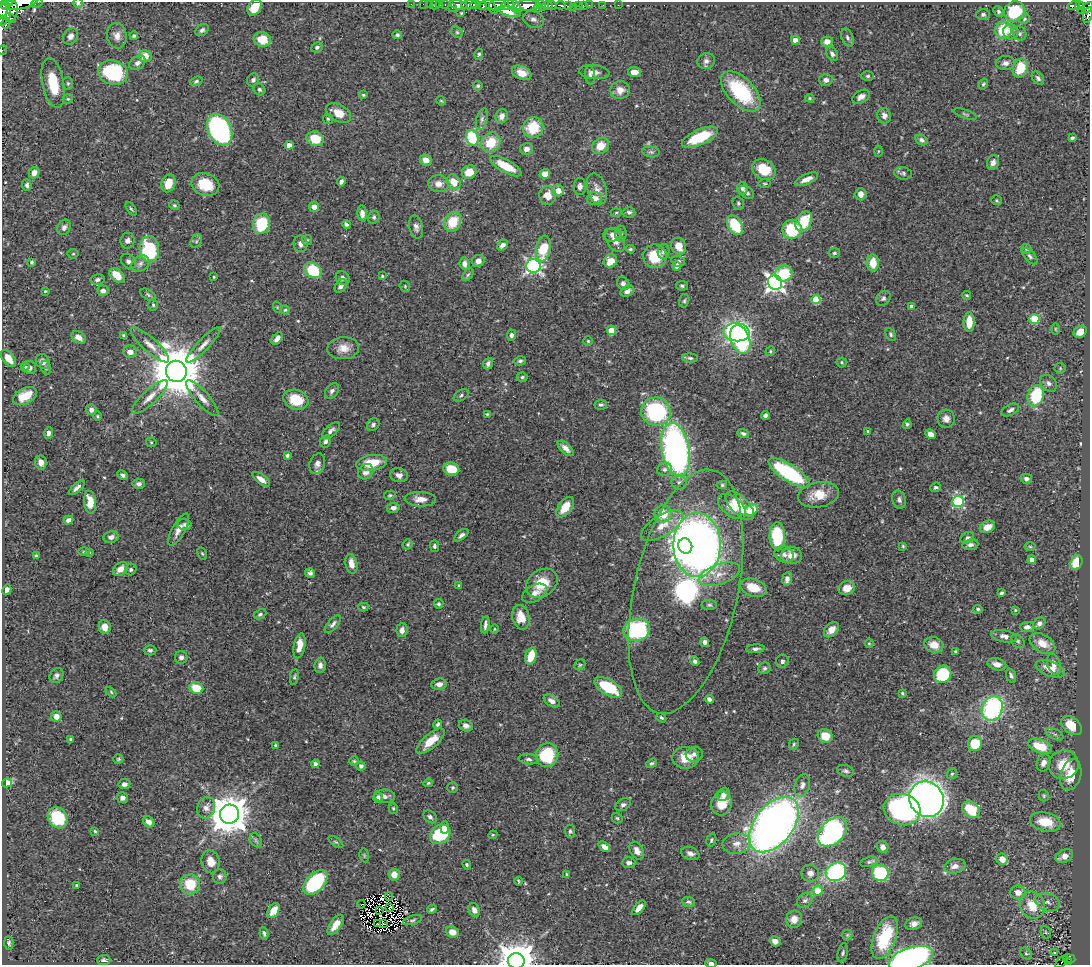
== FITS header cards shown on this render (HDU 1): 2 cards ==
NAXIS1  =                 1088
NAXIS2  =                  963

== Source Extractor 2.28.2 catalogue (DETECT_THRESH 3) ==
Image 1088 x 963 px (HDU 1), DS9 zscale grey, 1 PNG px = 1 image px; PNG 1092 x 967 px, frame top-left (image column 1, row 963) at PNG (2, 2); each listed source drawn as its Kron ellipse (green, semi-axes under 4 px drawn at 4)
Background 0.436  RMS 0.018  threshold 0.0534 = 3 sigma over >= 5 px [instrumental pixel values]
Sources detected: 540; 3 with non-positive FLUX_AUTO (blend fragments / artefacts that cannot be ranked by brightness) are neither listed nor drawn; of the other 537, the 500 brightest by FLUX_AUTO listed and drawn (37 fainter detections omitted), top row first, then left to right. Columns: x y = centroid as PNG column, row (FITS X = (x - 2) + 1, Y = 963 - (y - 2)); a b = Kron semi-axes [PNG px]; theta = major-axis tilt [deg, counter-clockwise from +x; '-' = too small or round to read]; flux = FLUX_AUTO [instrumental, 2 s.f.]
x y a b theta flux
9 2 4 2 - 130
37 3 6 2 27 22
78 3 5 5 - 1.5
19 4 18 5 11 940
411 4 3 2 - 2.1
423 4 2 2 - 4.4
429 4 2 2 - 4.3
440 4 3 2 - 8.4
445 4 3 2 - 17
5 5 5 3 - 140
435 5 5 2 - 12
458 5 9 4 -9 510
469 5 8 4 2 190
475 5 5 3 - 290
497 5 8 6 6 260
508 5 6 4 23 120
527 5 13 5 2 1200
541 5 6 4 -57 430
547 5 5 4 - 220
552 5 4 3 - 120
561 5 5 3 - 130
569 5 4 3 - 120
579 5 3 3 - 33
583 5 2 2 - 3.9
589 5 2 2 - 6.6
603 5 2 2 - 5.5
618 5 2 2 - 4.5
483 6 4 2 - 3.3
491 6 9 4 -53 160
515 6 8 4 -47 260
1074 6 6 4 16 120
1080 6 4 4 - 87
254 7 9 6 53 23
574 7 2 2 - 4.4
1087 7 6 4 40 130
452 8 2 2 - 33
537 9 3 2 - 57
1082 10 3 2 - 12
999 11 6 4 -48 2.5
1015 11 11 10 - 60
4 12 9 6 -72 510
12 12 10 5 73 420
510 12 11 4 -15 23
461 13 4 4 - 1.5
983 14 6 5 - 2.9
1088 15 8 4 76 84
10 18 6 2 -33 170
533 19 11 8 -22 6.3
1024 19 6 4 30 1.8
2 21 5 2 - 86
6 23 5 3 - 88
202 30 7 5 38 3.3
1003 30 8 8 - 39
457 32 6 5 - 2.1
1011 32 8 7 - 7.5
1020 34 7 6 - 3.3
397 35 5 4 - 2.8
70 36 9 7 53 6.1
117 36 13 10 -81 9.3
134 36 4 4 - 2.1
847 38 9 5 -66 3.9
262 39 8 7 - 23
795 40 4 4 - 15
827 42 5 5 - 9.2
317 47 6 5 - 2.6
3 50 5 4 - 2.2
479 54 6 4 80 2.1
832 54 7 5 -63 3.1
145 56 6 6 - 13
706 61 9 8 - 5.2
137 63 9 6 37 4.9
1005 63 9 7 4 5.1
1020 68 10 7 71 32
594 72 15 7 -6 7.1
634 72 6 5 - 10
113 73 15 12 -18 84
522 73 10 6 -23 11
590 75 9 5 -85 3.5
868 76 6 5 - 2.3
1038 78 7 5 -50 3.4
253 80 7 5 58 3.6
826 80 6 6 - 5.3
196 81 6 4 17 2
53 83 25 11 -79 54
68 83 6 5 - 2.2
983 84 6 4 59 1.8
478 86 5 4 - 2
259 90 6 5 - 2.7
620 90 9 9 - 11
741 91 25 13 -46 96
363 95 3 2 - 1.4
861 97 9 6 30 6.7
810 98 5 4 - 1.5
68 99 5 4 - 1.6
441 101 5 4 - 1.4
338 113 13 8 -27 18
965 114 12 3 -19 1.8
502 116 7 6 - 6.2
884 116 8 6 -68 6.3
328 119 5 5 - 1.6
482 119 11 5 74 4.3
533 128 10 10 - 40
220 129 16 11 -63 290
700 137 19 7 24 45
472 138 8 6 -75 58
1072 138 4 3 - 2.5
315 139 9 7 -20 28
922 140 6 5 - 3.3
491 142 10 9 - 31
289 145 4 4 - 13
600 146 9 7 38 17
526 149 6 5 - 6.2
878 151 5 3 - 1.2
651 152 8 5 -8 2.8
426 160 6 5 - 10
993 162 7 5 72 6.1
506 166 17 6 -29 26
764 169 12 9 -31 31
469 172 7 6 - 19
34 173 6 5 - 8.5
903 173 9 6 -9 3
545 174 5 5 - 13
806 179 12 5 23 8.8
341 182 5 4 - 3.3
454 182 8 6 -53 19
168 183 9 6 72 17
205 184 14 11 -20 32
439 184 10 8 -2 9.6
765 184 6 3 -1 1.4
27 185 6 5 - 2.7
580 186 9 6 89 4.8
742 188 6 5 - 3.8
597 189 16 9 -73 9.3
558 191 5 5 - 11
747 192 8 5 -36 5
861 194 6 5 - 8
548 195 9 8 - 13
594 198 8 6 3 12
996 200 5 5 - 1.8
738 203 7 5 -67 2.3
174 205 5 4 - 2
314 207 5 5 - 8.2
131 209 8 4 -56 2
629 212 6 5 - 3.1
362 213 8 5 -85 6.4
616 213 5 3 - 1.3
374 217 6 5 - 2.4
804 221 11 7 61 39
453 222 10 8 60 35
261 224 10 8 74 55
346 224 4 3 - 3.1
735 225 10 7 -58 47
64 227 8 6 63 4.6
416 227 12 7 -77 5.2
792 229 10 9 - 62
621 234 8 6 -89 3
613 235 9 6 5 5.8
307 240 5 5 - 1.7
615 240 13 8 -57 11
128 241 8 7 - 4.8
196 241 7 5 60 2.6
301 244 8 7 - 6.8
502 245 6 4 45 4.5
679 246 8 7 - 17
149 249 13 9 -87 94
543 249 13 7 81 36
630 249 4 3 - 1.8
1026 249 5 5 - 1.8
663 251 7 6 - 3.7
834 253 6 5 - 2
73 254 5 5 - 1.5
655 256 12 11 - 38
1030 256 10 5 -48 3
128 261 8 6 -44 4.1
478 261 6 6 - 6.8
610 261 7 6 - 17
678 261 7 5 -13 3.5
32 262 3 3 - 1.6
873 263 8 6 89 18
140 264 10 7 34 4.8
464 264 6 5 - 5.8
533 266 7 7 - 320
677 266 4 4 - 11
313 270 9 7 -36 58
784 273 9 8 - 50
117 275 9 5 -42 21
468 275 7 4 53 2.4
382 276 3 3 - 1.2
214 277 3 2 - 1.2
343 278 7 6 - 4.3
98 279 7 5 11 3.3
775 282 7 6 - 520
623 283 7 6 - 4.2
341 286 7 5 56 4.9
405 286 6 5 - 1.7
682 286 6 5 - 2
45 291 4 3 - 1.2
103 291 6 5 - 5.1
627 291 7 5 33 5
148 295 8 5 -32 2.3
966 295 5 4 - 1.6
883 298 8 6 48 3.2
816 300 4 4 - 46
684 301 7 5 74 2.2
153 305 6 5 - 1.8
912 306 4 4 - 3.7
277 307 6 3 -72 1.2
285 310 4 4 - 1.4
1034 319 5 5 - 73
969 322 10 5 89 20
1055 329 6 4 -89 1.4
611 330 5 4 - 20
736 332 13 9 -5 360
1080 332 7 5 35 14
891 334 7 4 -62 2.2
511 335 5 4 - 3.3
124 336 4 3 - 2.2
79 337 8 5 -30 7.8
277 338 7 4 53 6.1
740 339 15 9 -70 80
588 341 5 5 - 1.6
150 345 25 7 -42 12
203 345 24 5 47 9.1
343 348 16 11 4 13
770 351 5 4 - 1.5
130 352 7 6 - 7.9
8 358 10 6 -52 15
690 358 8 4 -2 2.9
520 361 6 4 16 2.4
43 362 8 6 -56 6
842 362 5 5 - 2
488 364 6 4 68 3.8
25 367 4 4 - 1.5
30 367 6 6 - 3.9
46 368 7 5 -76 2.4
1060 368 5 5 - 1.7
176 371 11 10 - 7700
522 377 5 4 - 2
1048 383 9 7 -44 5
332 391 8 6 52 3.7
461 395 8 5 33 2.5
25 396 13 7 28 25
1036 396 11 8 70 66
150 397 23 7 43 12
202 398 23 7 -48 11
296 400 13 10 -21 32
601 405 6 5 - 2.4
91 410 5 5 - 5.9
1010 410 9 5 28 4.4
656 411 15 14 - 150
487 414 4 4 - 1.2
765 415 4 4 - 2.9
97 416 4 4 - 1.4
946 419 9 8 - 7.1
373 424 7 5 38 3.2
907 424 5 4 - 2.1
331 431 11 5 43 4.5
868 431 3 3 - 1.8
49 433 5 4 - 4.7
743 433 6 4 -22 2.7
930 434 5 4 - 8.6
325 441 6 5 - 3.5
151 442 5 5 - 1.5
566 448 10 5 -44 6.6
676 450 27 14 -80 410
287 455 4 3 - 2.5
41 462 7 5 -83 6.8
372 463 15 8 10 31
317 464 10 7 71 6
451 469 8 6 -10 24
665 469 7 6 - 3.8
366 472 8 7 - 8.6
789 473 24 8 -32 130
123 475 5 4 - 2.9
399 475 9 7 -11 5.4
261 479 10 4 -37 8.3
1026 479 6 5 - 4.2
679 483 8 7 - 4.2
139 484 6 5 - 3.9
722 485 5 4 - 1.8
936 487 5 4 - 2.3
77 488 10 4 41 4.4
390 495 6 4 14 1.6
818 495 21 12 10 24
420 499 16 7 -2 10
899 500 9 6 -72 4.6
90 502 11 6 -84 16
958 502 5 5 - 130
740 506 18 9 -45 37
565 507 12 6 53 20
732 507 16 9 -38 15
393 508 6 5 - 5.6
751 510 7 5 33 33
663 514 8 8 - 24
68 520 5 4 - 6.1
185 525 7 5 -12 3.6
662 526 24 10 32 20
987 527 8 5 26 14
179 530 18 6 62 9.6
461 535 8 4 38 3.8
777 536 14 7 -89 71
111 537 8 6 16 5.5
967 538 7 5 31 3
408 544 5 4 - 1.7
697 545 32 23 -90 780
970 545 8 5 8 4
434 546 6 4 -89 2.4
685 546 8 7 - 1400
903 546 4 3 - 1.3
1030 547 5 3 - 1.2
84 552 6 3 0 1.3
89 552 4 3 - 1.2
202 553 6 4 -62 1.7
784 554 10 8 -24 5.6
36 556 4 3 - 2.8
792 556 10 8 -6 12
1032 560 4 4 - 11
1077 562 7 5 66 27
351 564 10 6 -78 11
120 569 8 6 38 10
131 570 6 5 - 2.7
310 573 5 5 - 3
719 574 21 10 19 16
787 579 7 5 81 4.6
542 583 17 13 35 27
459 586 4 3 - 1.4
753 588 13 8 -18 23
847 588 8 7 - 13
7 590 5 4 - 6.4
686 592 124 52 77 390
535 593 13 8 28 9.4
1001 593 4 3 - 2.1
439 604 5 4 - 2.3
709 605 8 5 0 2.4
363 607 5 4 - 1.8
978 609 5 4 - 2
1015 610 4 4 - 1.2
260 614 7 4 26 2.6
521 617 12 8 -76 17
1039 623 6 5 - 5.2
333 624 11 5 48 4.1
485 625 8 3 82 3.8
105 627 7 6 - 11
1027 627 7 5 1 5.4
494 629 5 3 - 1.2
402 630 7 5 85 5.7
637 630 14 11 16 150
831 630 9 6 45 8.9
1004 636 13 6 -11 5.9
1018 641 8 6 -44 2.6
705 642 5 4 - 3.7
869 643 4 4 - 1.3
1042 643 14 9 -31 14
934 645 10 7 -19 14
299 646 13 5 79 15
756 649 9 4 5 4
150 650 6 5 - 3
955 652 4 3 - 1.7
531 656 9 5 73 26
181 657 6 6 - 4.7
695 661 5 4 - 3.6
782 661 7 6 - 2.9
997 664 10 6 -15 7.3
1054 664 11 6 -71 7.1
320 665 7 5 86 4.4
580 665 6 5 - 1.9
764 668 6 5 - 2.7
1050 669 15 7 -22 15
943 674 9 8 - 69
56 676 8 6 52 4
1011 676 7 4 -68 3.5
294 677 8 4 82 2.1
439 684 8 5 8 7.5
608 687 15 7 -31 58
196 688 7 5 -22 34
111 692 6 4 -46 1.5
902 693 3 3 - 1.5
709 699 4 4 - 4.1
552 701 9 5 -31 6.4
992 708 12 10 67 160
56 716 5 5 - 8.4
661 718 5 3 - 2
438 724 5 3 - 2.4
466 726 7 5 -17 5.4
1072 726 12 7 -38 31
1055 734 9 5 -25 3.5
825 736 8 6 -25 22
71 739 4 4 - 2.1
431 741 17 7 40 21
794 744 6 4 65 1.9
975 744 7 7 - 31
275 745 4 4 - 1.5
1040 746 12 6 -19 38
694 754 8 7 - 4.6
547 755 12 11 - 61
685 758 13 11 -2 21
118 759 5 5 - 1.8
528 759 10 5 -5 3.5
354 761 5 5 - 1.8
651 763 6 4 34 2
1043 763 9 6 68 7
315 764 4 4 - 3.3
1064 765 15 14 - 31
361 766 4 4 - 4.8
846 771 8 5 -17 3
952 774 6 4 45 1.9
1071 775 16 10 73 30
7 783 5 4 - 22
428 783 5 4 - 1.7
124 784 6 5 - 5
802 785 12 7 73 5.8
453 788 5 5 - 1.9
724 795 7 5 54 6.5
385 796 10 6 -5 5.7
1044 796 6 5 - 1.8
122 798 5 5 - 4.5
378 798 5 4 - 4.6
926 799 18 16 -54 790
722 803 12 10 77 25
623 805 8 5 30 3.9
206 808 11 8 70 8.1
393 808 6 4 -75 1.8
902 810 19 15 -19 230
971 810 10 7 -38 38
229 814 9 9 - 3400
430 817 7 5 -43 3.4
58 818 11 9 -53 57
617 818 5 5 - 1.9
149 822 6 5 - 7.8
1045 822 16 9 -13 32
774 825 32 19 52 880
444 827 6 4 87 6
95 831 4 3 - 1.4
570 831 6 5 - 2.5
833 832 17 11 46 220
440 834 11 9 39 73
493 835 4 4 - 1.5
256 840 7 5 -60 2.6
711 840 6 5 - 2.2
336 842 8 4 -35 2
737 844 14 10 8 12
604 847 6 4 -42 6.9
883 847 6 5 - 6.1
637 851 9 6 -62 7.9
690 853 9 6 -17 5.3
364 855 7 5 -80 1.7
1064 856 9 6 25 11
1002 859 6 5 - 11
211 862 11 9 -78 13
869 862 9 5 14 3
629 863 7 5 1 3.9
467 865 5 4 - 1.7
955 866 11 7 13 6.9
836 872 10 8 27 190
810 873 9 8 - 6.2
880 873 8 8 - 75
566 874 3 2 - 1.3
394 875 6 5 - 13
220 876 7 7 - 3.4
518 881 4 2 - 1.4
315 882 15 9 46 120
190 884 10 10 - 34
76 885 3 2 - 1.3
817 891 5 5 - 26
1018 892 8 7 - 11
389 896 4 2 - 5.3
805 900 8 6 37 4
688 902 6 5 - 2.8
1048 902 12 8 -19 7.8
361 904 4 2 - 1.3
1032 905 14 12 -59 29
389 908 3 2 - 1.3
639 908 9 4 50 9
432 909 4 3 - 2.2
379 910 3 2 - 1.3
474 910 7 5 -66 6.1
274 911 8 5 59 13
794 919 9 8 - 11
412 920 10 4 16 2.4
378 924 3 2 - 1.8
383 924 3 2 - 1.2
914 924 8 6 20 6
336 925 12 5 54 12
452 932 6 5 - 9.9
1046 932 6 5 - 2.2
264 933 6 3 -79 2.4
847 935 5 5 - 1.7
885 937 22 11 69 69
775 941 6 5 - 6.8
9 943 7 4 -88 2.7
843 953 10 5 76 2.8
1054 953 3 3 - 2.1
1026 954 7 5 -47 2.2
911 959 23 11 18 540
1069 959 6 3 -8 17
104 960 7 5 3 2.9
516 961 8 7 - 2900
1069 961 3 2 - 2.5
1062 962 8 2 43 17
711 963 6 3 -3 4.5
At the frame edge (FLAGS 8, measured only in part): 12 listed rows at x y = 9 2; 37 3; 78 3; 19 4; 1087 7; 4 12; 1088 15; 2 21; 3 50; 911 959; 516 961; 711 963
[37 fainter detections neither listed nor drawn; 3 non-positive-flux detections neither listed nor drawn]